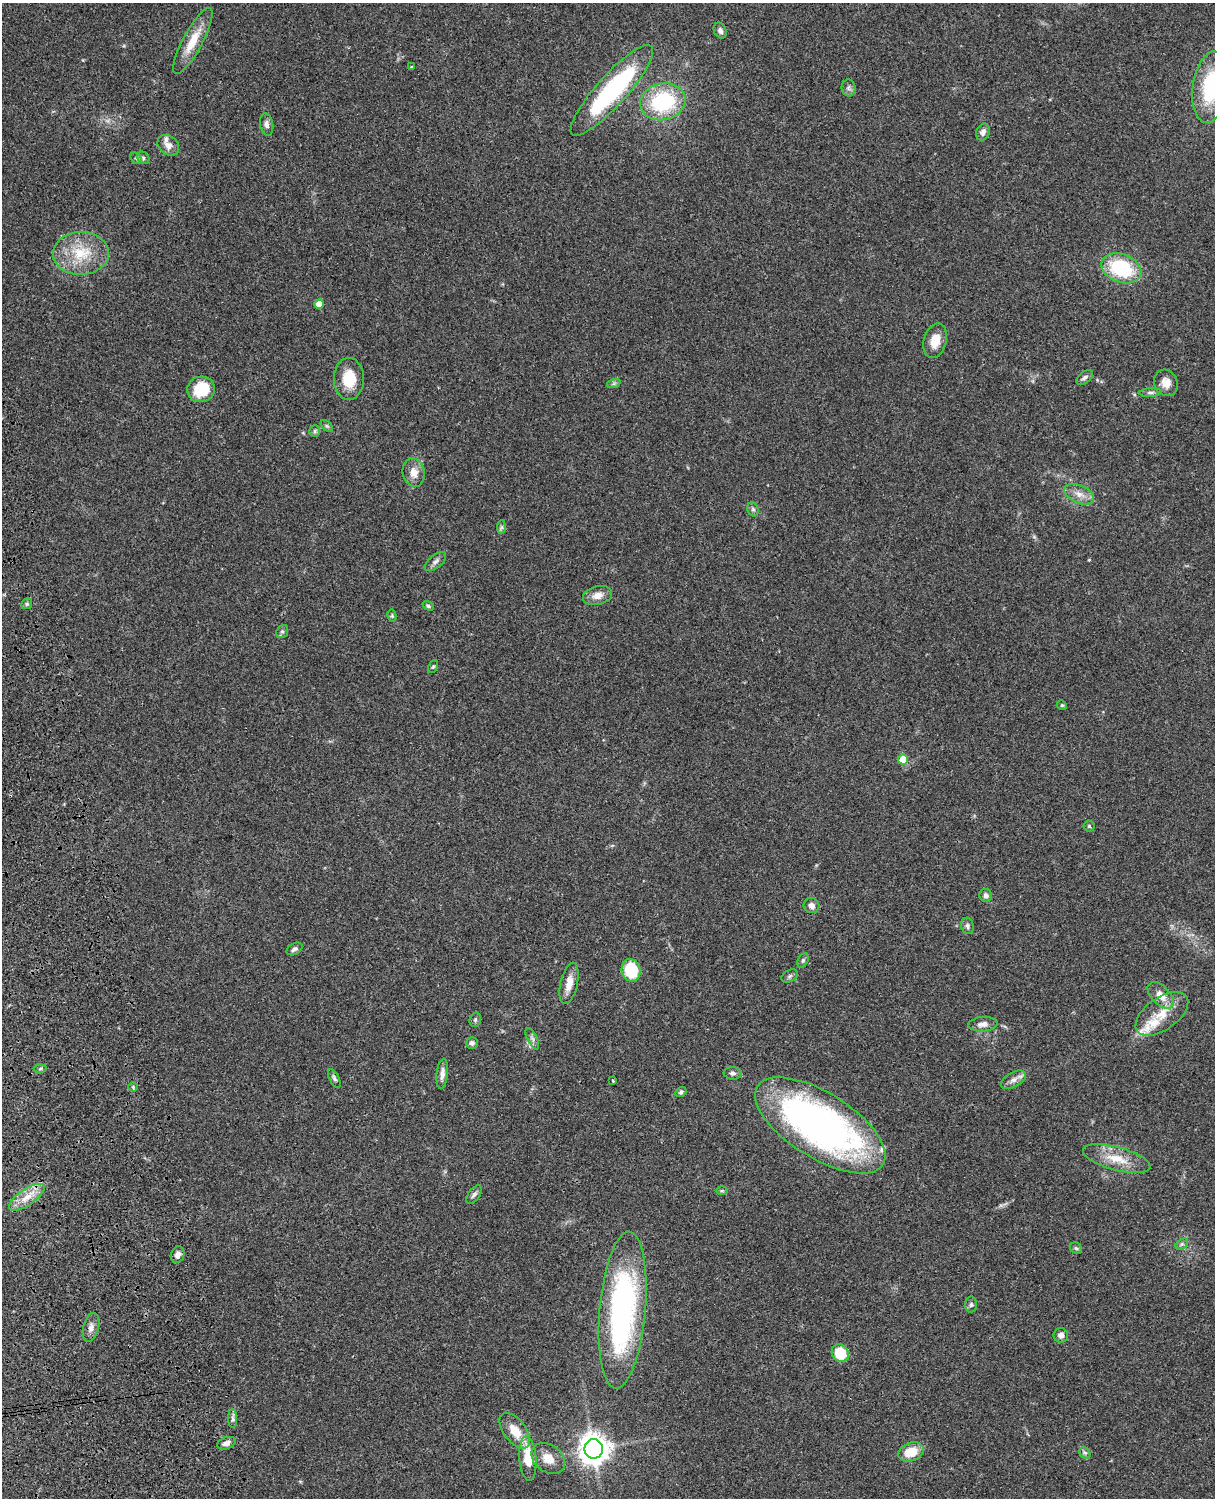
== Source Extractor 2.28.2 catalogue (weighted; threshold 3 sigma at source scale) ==
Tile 7 of 4 x 3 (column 3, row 2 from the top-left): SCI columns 2546-3758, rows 1773-3268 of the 5089 x 4927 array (HDU 1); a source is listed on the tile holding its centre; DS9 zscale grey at full resolution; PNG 1217 x 1500 px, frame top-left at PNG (2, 3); each listed source drawn as its Kron ellipse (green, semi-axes under 4 px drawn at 4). Shown black and unused: <1% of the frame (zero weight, under 3 of 4 exposures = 6% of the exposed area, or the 3 px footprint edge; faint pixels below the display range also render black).
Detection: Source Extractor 2.28.2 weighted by HDU 2 'WHT'; one run over the whole footprint, this tile lists its part. Background 0.0901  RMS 0.0061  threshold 0.0276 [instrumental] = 3 sigma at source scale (4.5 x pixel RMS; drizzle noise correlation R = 1.50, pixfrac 1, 0.05/0.05 arcsec/px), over >= 5 px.
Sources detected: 86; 1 inside a brighter object's white glare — neither listed nor drawn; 4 inside a brighter listed object's ellipse — not listed separately; the other 81 listed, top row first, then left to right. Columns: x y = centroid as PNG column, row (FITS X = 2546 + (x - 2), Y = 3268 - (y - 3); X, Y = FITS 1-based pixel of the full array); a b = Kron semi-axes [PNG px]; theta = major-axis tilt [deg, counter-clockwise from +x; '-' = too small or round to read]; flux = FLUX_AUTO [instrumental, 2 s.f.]
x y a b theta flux
720 30 8 6 -64 2
193 41 37 10 61 14
411 67 4 4 - 0.63
1211 87 36 18 82 47
849 88 8 7 - 2
612 90 59 15 48 93
663 102 23 18 13 52
267 124 11 6 -80 2.8
983 132 9 6 67 2.9
168 145 12 9 -40 4.3
136 158 6 4 -44 1
143 158 7 5 -47 1.2
81 253 28 21 2 23
1121 268 21 14 -21 44
319 304 5 4 - 6.6
935 341 18 11 74 9.9
1085 378 9 5 38 1.8
349 379 21 15 90 17
614 383 7 4 19 1.1
1166 383 13 11 -65 6.3
201 389 14 12 14 20
1150 392 11 4 3 1.5
327 426 7 4 -44 1.1
315 431 6 5 - 1.2
414 473 14 11 -80 6.2
1079 494 16 9 -23 5.6
753 509 7 5 -67 1.4
501 527 7 4 89 1.1
435 562 13 6 40 2.4
598 595 15 9 13 5.6
27 604 5 5 - 1
428 606 6 4 -36 0.97
392 616 6 4 -79 0.85
282 631 7 5 69 1.2
433 666 7 4 62 0.86
1062 705 5 4 - 0.76
903 759 5 5 - 13
1089 826 5 5 - 0.92
986 895 6 6 - 2
811 905 8 7 - 3.1
967 926 8 6 -76 1.7
295 949 8 5 30 1.8
803 960 7 5 63 1.1
631 970 11 9 -76 23
790 976 9 5 27 1.4
569 983 21 8 77 7
1161 995 16 9 -45 7.3
1162 1014 30 16 35 16
475 1020 7 5 75 1.2
983 1024 14 7 5 4
532 1039 12 4 -63 1.9
472 1043 6 6 - 1.8
40 1069 6 4 3 0.9
733 1073 9 6 -4 1.9
442 1074 15 5 84 3.6
334 1078 10 5 -62 1.5
1013 1080 14 7 29 3.6
613 1081 3 3 - 0.98
133 1087 5 4 - 0.83
681 1092 6 4 38 1.3
820 1125 74 32 -32 270
1117 1159 35 11 -15 14
722 1191 6 4 1 0.81
474 1195 10 5 51 1.9
27 1197 20 8 34 8.7
1182 1244 7 4 34 1.2
1076 1248 6 5 - 1.1
178 1255 8 6 71 3
971 1305 8 6 88 1.4
623 1310 79 23 85 170
91 1327 15 8 76 3.4
1061 1335 7 7 - 2.8
840 1353 9 8 - 20
233 1419 9 4 -89 1.7
515 1431 21 11 -53 12
226 1443 9 6 21 2.9
594 1449 9 9 - 830
911 1452 13 9 19 12
1085 1453 6 5 - 1.1
548 1458 18 13 -37 8.6
528 1459 22 8 -86 17
Isophote crosses this tile's border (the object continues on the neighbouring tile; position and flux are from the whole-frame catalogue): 1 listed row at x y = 1211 87